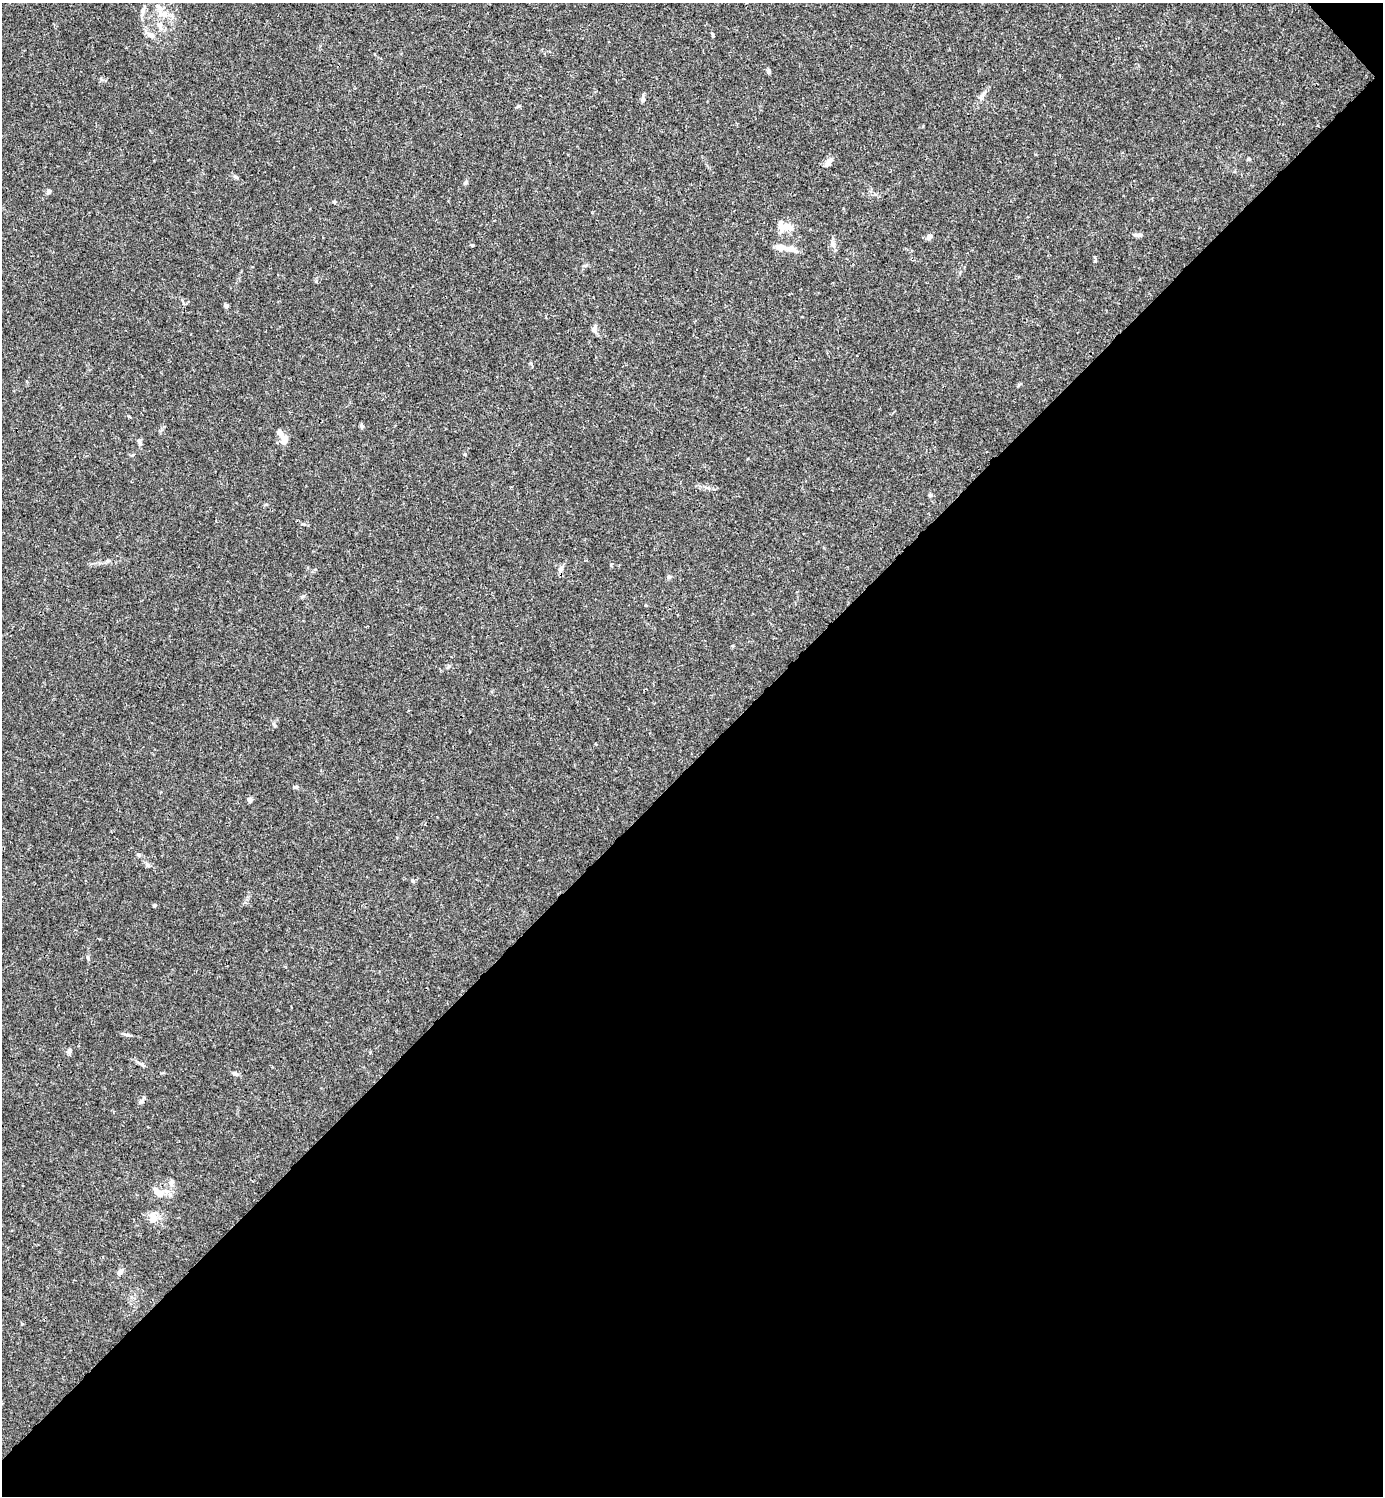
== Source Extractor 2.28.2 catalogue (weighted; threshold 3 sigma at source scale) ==
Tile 12 of 4 x 4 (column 4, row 3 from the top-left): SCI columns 4444-5824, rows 1495-2988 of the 5981 x 5982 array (HDU 1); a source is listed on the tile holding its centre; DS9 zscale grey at full resolution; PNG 1385 x 1498 px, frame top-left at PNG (2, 3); no overlay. Shown black and unused: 49% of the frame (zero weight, under 3 of 4 exposures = <1% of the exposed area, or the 3 px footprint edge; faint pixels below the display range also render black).
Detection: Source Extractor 2.28.2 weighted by HDU 2 'WHT'; one run over the whole footprint, this tile lists its part. Background 0.015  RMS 0.0022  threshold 0.00979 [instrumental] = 3 sigma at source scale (4.5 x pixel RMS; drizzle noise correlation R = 1.50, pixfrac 1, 0.05/0.05 arcsec/px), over >= 5 px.
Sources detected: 45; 3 inside a brighter listed object's ellipse — not listed separately; the other 42 listed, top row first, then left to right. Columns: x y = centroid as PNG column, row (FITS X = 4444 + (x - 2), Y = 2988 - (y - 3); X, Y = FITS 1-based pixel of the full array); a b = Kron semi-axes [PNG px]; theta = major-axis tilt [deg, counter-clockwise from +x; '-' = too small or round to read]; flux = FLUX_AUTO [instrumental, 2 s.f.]
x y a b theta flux
142 11 10 7 90 0.83
162 14 16 8 -4 2
151 35 11 7 -45 1.1
713 35 6 3 -72 0.26
768 71 6 5 - 0.49
982 95 7 4 71 0.54
643 100 7 5 68 0.42
828 163 14 6 64 0.98
236 177 7 4 -44 0.36
466 182 6 5 - 0.45
48 192 6 5 - 0.58
334 202 5 4 - 0.28
782 228 28 8 10 2.2
1138 235 12 5 -2 0.66
929 237 8 6 50 0.75
833 244 8 6 -72 0.69
780 247 11 8 -6 1.6
792 249 17 7 -18 1.5
1095 261 6 3 72 0.28
226 306 6 5 - 0.45
595 327 9 5 83 0.62
362 426 5 5 - 0.45
280 432 10 7 -55 0.82
284 440 12 8 53 1.4
139 442 11 5 -71 0.61
465 454 5 3 - 0.22
132 455 5 4 - 0.25
560 569 9 6 63 0.8
669 577 6 5 - 0.41
250 800 6 6 - 0.54
139 854 7 5 -35 0.36
148 865 6 5 - 0.45
412 881 4 4 - 0.71
154 905 4 4 - 0.31
88 958 7 4 -71 0.34
127 1035 11 4 -7 0.51
69 1051 7 6 - 0.51
235 1074 8 5 -25 0.58
171 1182 11 6 88 0.83
160 1194 11 9 41 1.4
153 1217 16 9 -89 1.7
120 1272 8 6 57 0.65
Unlisted compact peaks at least as high as the median listed source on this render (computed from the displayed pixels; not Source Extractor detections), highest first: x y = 316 281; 294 787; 518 106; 22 1324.